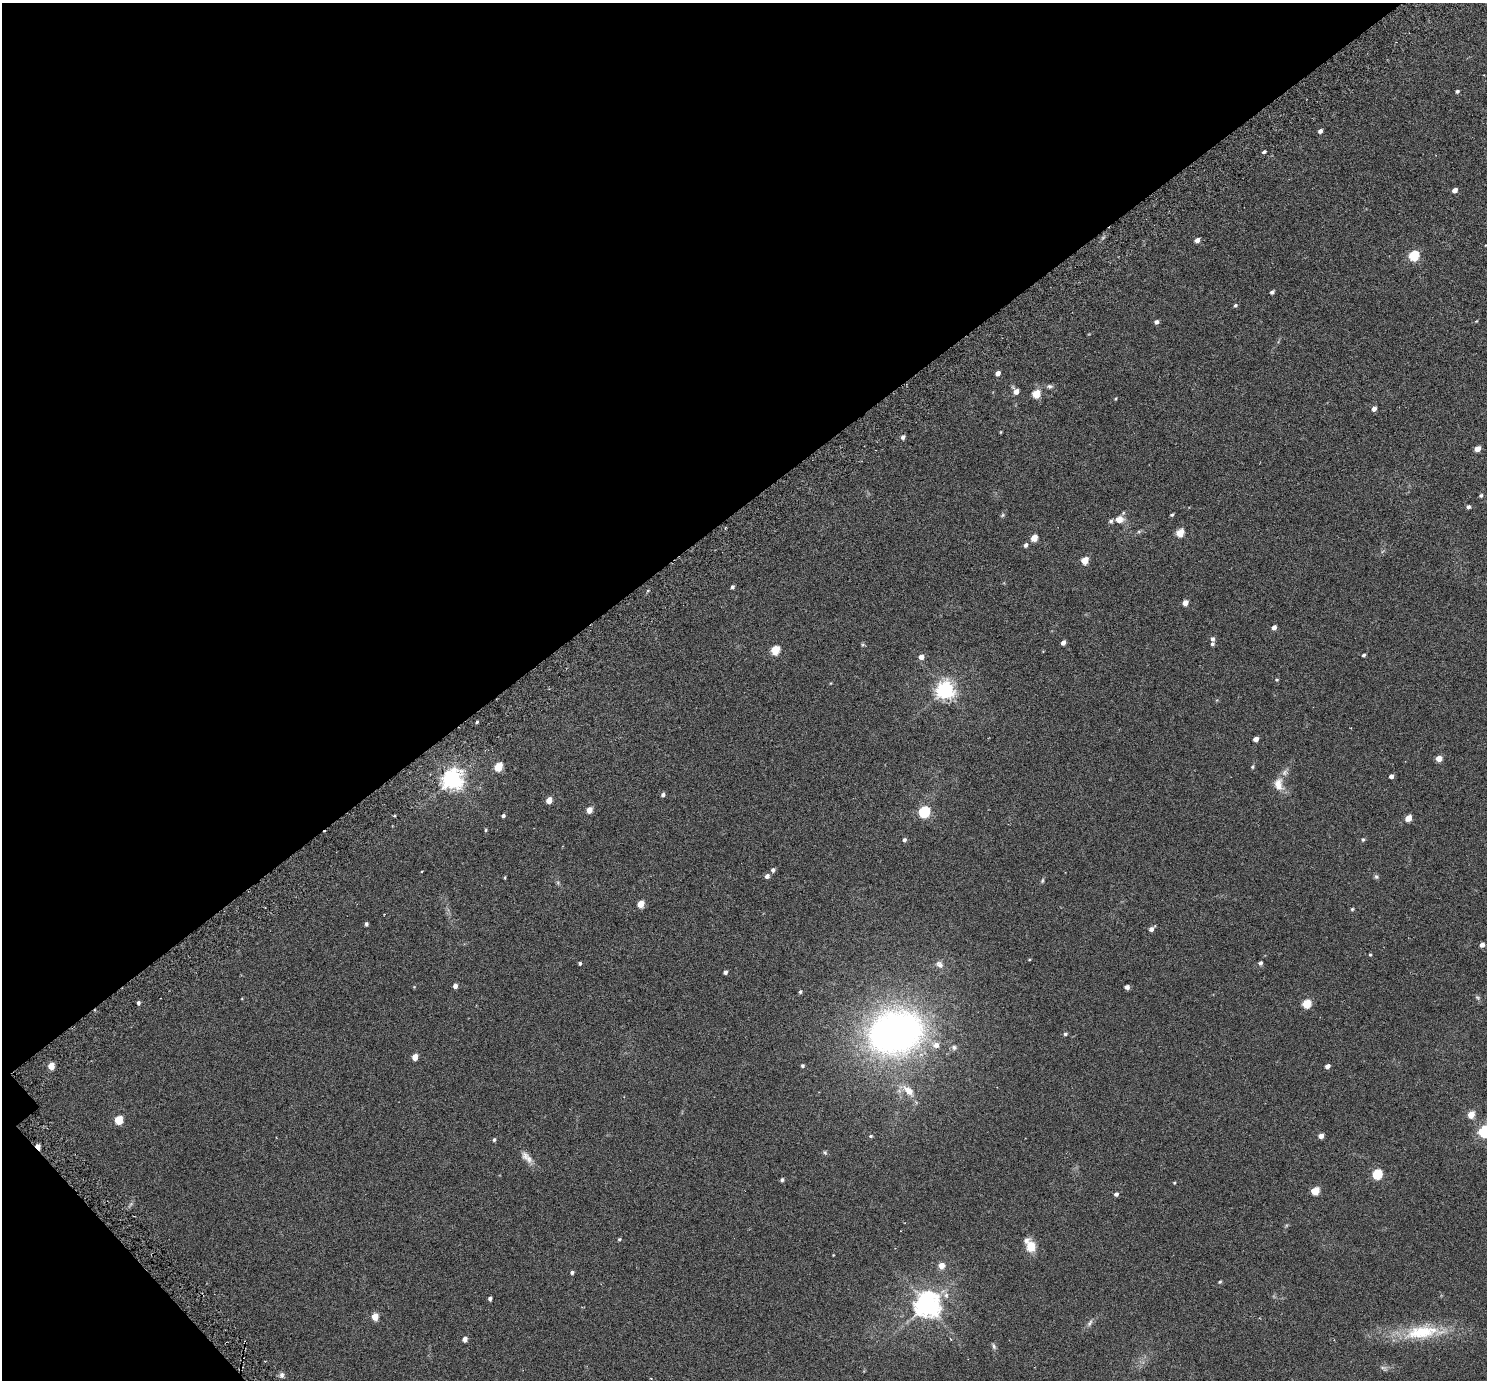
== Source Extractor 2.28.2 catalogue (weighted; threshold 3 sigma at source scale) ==
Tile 5 of 4 x 4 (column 1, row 2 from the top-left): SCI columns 67-1551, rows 2967-4344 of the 6069 x 6069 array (HDU 1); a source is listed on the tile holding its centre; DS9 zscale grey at full resolution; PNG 1489 x 1382 px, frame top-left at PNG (2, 3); no overlay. Shown black and unused: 38% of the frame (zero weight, under 3 of 6 exposures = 3% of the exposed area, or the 3 px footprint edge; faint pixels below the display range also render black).
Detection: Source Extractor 2.28.2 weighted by HDU 2 'WHT'; one run over the whole footprint, this tile lists its part. Background 0.0263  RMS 0.0071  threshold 0.029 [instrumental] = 3 sigma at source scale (4.09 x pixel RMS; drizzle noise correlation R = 1.36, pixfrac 0.8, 0.05/0.05 arcsec/px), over >= 5 px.
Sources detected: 120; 5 inside a brighter listed object's ellipse — not listed separately; the other 115 listed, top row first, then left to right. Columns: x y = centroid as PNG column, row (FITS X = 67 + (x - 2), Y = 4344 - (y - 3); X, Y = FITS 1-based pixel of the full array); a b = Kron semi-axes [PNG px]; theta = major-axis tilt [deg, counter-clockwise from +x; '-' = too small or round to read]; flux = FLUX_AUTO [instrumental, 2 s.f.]
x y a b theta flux
1457 91 4 4 - 1.2
1320 131 4 4 - 2.3
1264 152 4 3 - 1.2
1455 190 4 4 - 4.4
1197 240 4 4 - 3.5
1414 256 6 5 - 44
1272 292 4 3 - 1.5
1235 305 4 4 - 0.99
1476 321 5 3 - 0.46
1156 322 4 4 - 1.9
998 373 4 4 - 3.4
1049 386 8 6 -9 1.5
1016 391 7 5 -56 4.3
1036 394 5 5 - 17
1116 399 4 3 - 0.66
1374 409 5 4 - 2.8
1001 432 5 3 - 0.47
903 437 5 4 - 1.9
1477 449 5 4 - 7.2
1481 495 4 4 - 1.1
1468 507 4 4 - 1.7
1002 515 6 4 60 0.85
1172 515 4 3 - 0.82
1119 519 9 7 17 5.4
1180 533 5 5 - 17
1034 538 5 4 - 8.9
1025 545 6 4 63 1.6
1085 560 5 4 - 12
732 587 4 4 - 1.1
648 590 5 3 - 0.59
1185 603 5 4 - 4.7
1274 627 4 4 - 3
1212 639 5 5 - 1.7
1063 643 4 4 - 2.7
775 650 5 5 - 24
1364 655 4 3 - 1.1
921 657 5 5 - 3.8
1276 680 5 4 - 0.76
945 690 7 6 - 270
477 722 4 3 - 0.78
1256 739 4 4 - 4
1439 758 5 5 - 5.1
498 767 6 5 - 20
1252 767 5 4 - 0.76
1391 776 4 4 - 2.4
452 779 7 7 - 380
1278 784 18 11 -84 6.5
663 795 5 4 - 1.5
549 800 5 4 - 6.6
589 810 5 4 - 5.6
924 812 6 5 - 63
503 816 4 4 - 1.3
1408 818 5 4 - 9.7
486 830 4 4 - 0.64
1363 839 5 4 - 1
904 840 4 4 - 1.5
773 870 5 4 - 1.6
422 871 3 2 - 0.5
767 876 5 4 - 2.5
1376 877 6 6 - 1.2
505 878 5 3 - 0.56
1042 881 7 4 82 0.87
641 904 5 4 - 10
1352 909 4 4 - 0.78
366 924 4 3 - 1.2
1151 929 6 4 42 2.6
1482 945 4 4 - 2.9
1370 955 4 3 - 0.67
580 963 3 3 - 0.85
1260 963 4 4 - 1.6
939 964 11 8 -49 2.8
725 972 4 4 - 1.6
455 986 4 4 - 2.6
1127 987 4 4 - 2.4
800 992 5 4 - 0.96
1477 998 8 5 -44 1.1
138 1003 4 4 - 1.2
1306 1004 5 5 - 22
895 1032 50 37 17 290
1065 1034 5 4 - 1.2
954 1047 7 6 - 1.6
415 1057 5 4 - 6.6
51 1066 5 4 - 7.9
802 1066 4 3 - 0.98
1327 1066 4 4 - 2.8
909 1091 17 9 -44 7.5
1471 1115 5 4 - 9.2
119 1120 6 5 - 16
1485 1132 6 5 - 94
870 1136 6 4 26 0.82
1321 1136 4 4 - 3.8
494 1140 5 4 - 0.9
38 1147 6 4 -52 5.3
825 1152 7 5 -68 0.9
525 1156 13 10 -65 3.8
1377 1174 5 5 - 39
782 1180 5 4 - 1.1
1174 1183 4 3 - 0.56
1315 1191 5 5 - 16
1116 1194 4 4 - 1.7
619 1239 4 4 - 0.69
1031 1246 13 9 -80 9.7
941 1266 6 6 - 4.8
572 1272 4 4 - 1.2
1220 1282 4 4 - 0.76
946 1295 9 7 -74 2.7
490 1299 4 4 - 1.3
927 1305 8 8 - 610
375 1317 5 5 - 8.2
1090 1323 10 5 57 1.7
1422 1332 54 18 6 32
465 1339 5 4 - 3.1
994 1346 9 5 -72 1.3
1383 1368 9 5 -26 1.4
282 1375 8 6 90 1.9
Overlapping masked pixels (flux is a lower limit): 1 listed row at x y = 38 1147
Isophote crosses this tile's border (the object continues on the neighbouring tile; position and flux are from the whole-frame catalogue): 1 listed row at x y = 1485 1132